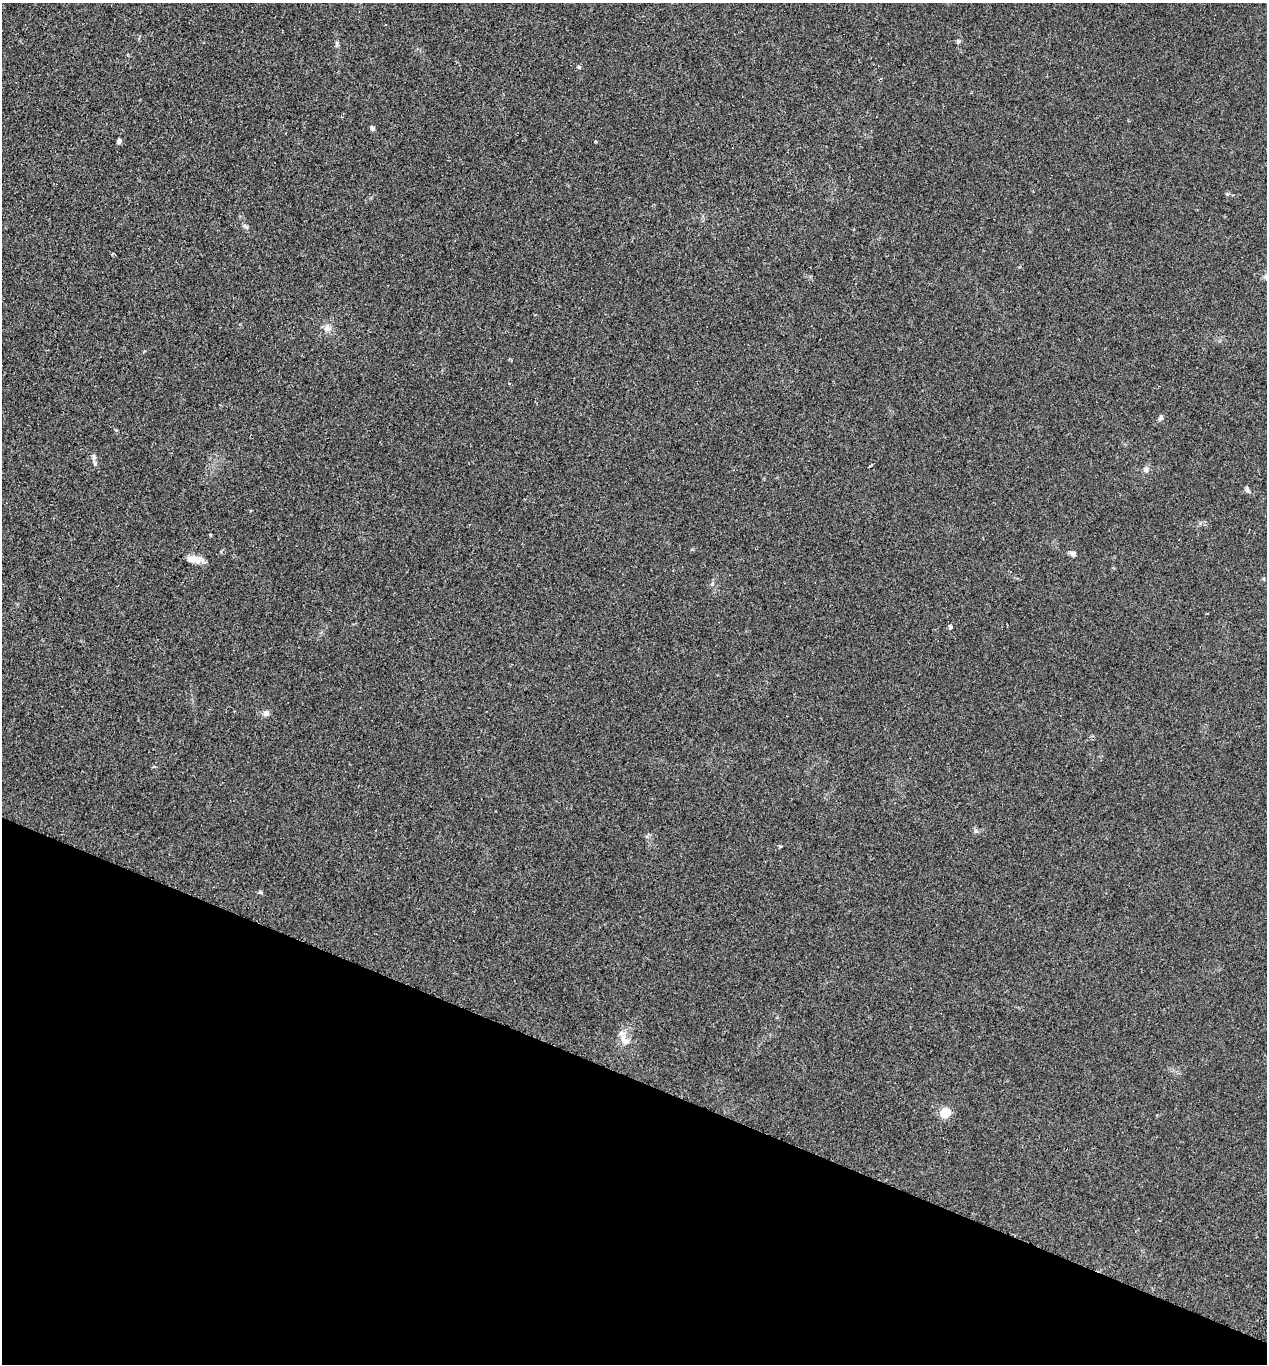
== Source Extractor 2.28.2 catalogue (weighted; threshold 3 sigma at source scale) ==
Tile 15 of 4 x 4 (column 3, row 4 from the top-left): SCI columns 2722-3986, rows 25-1386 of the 5573 x 5497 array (HDU 1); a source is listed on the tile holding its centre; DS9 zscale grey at full resolution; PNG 1269 x 1366 px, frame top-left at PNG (2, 3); no overlay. Shown black and unused: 21% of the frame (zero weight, under 2 of 3 exposures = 3% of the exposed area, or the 3 px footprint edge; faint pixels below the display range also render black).
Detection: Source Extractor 2.28.2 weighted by HDU 2 'WHT'; one run over the whole footprint, this tile lists its part. Background 0.0226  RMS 0.0068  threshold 0.0306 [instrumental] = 3 sigma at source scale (4.5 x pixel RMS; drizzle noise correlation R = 1.50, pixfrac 1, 0.05/0.05 arcsec/px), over >= 5 px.
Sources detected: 18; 1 inside a brighter listed object's ellipse — not listed separately; the other 17 listed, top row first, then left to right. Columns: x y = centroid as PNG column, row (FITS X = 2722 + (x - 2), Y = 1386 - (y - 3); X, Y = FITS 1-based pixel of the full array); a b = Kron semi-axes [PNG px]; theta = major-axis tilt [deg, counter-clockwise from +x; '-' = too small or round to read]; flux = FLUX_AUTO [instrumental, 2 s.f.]
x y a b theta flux
579 67 5 4 - 0.87
372 128 6 5 - 1.4
119 141 6 5 - 1.5
1227 194 5 5 - 0.74
327 328 11 9 -75 3.5
1161 418 8 5 64 1.4
94 457 7 5 -69 1.5
1146 469 8 7 - 1.8
1247 489 8 6 -69 1.4
210 534 3 3 - 0.67
1073 554 8 6 -24 2
194 559 19 7 -4 5.6
950 627 4 3 - 2.8
266 713 7 7 - 2.4
976 831 5 5 - 1.1
624 1040 14 8 -37 4
945 1113 6 5 - 42
Unlisted compact peaks at least as high as the median listed source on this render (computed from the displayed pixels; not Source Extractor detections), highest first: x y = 958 41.